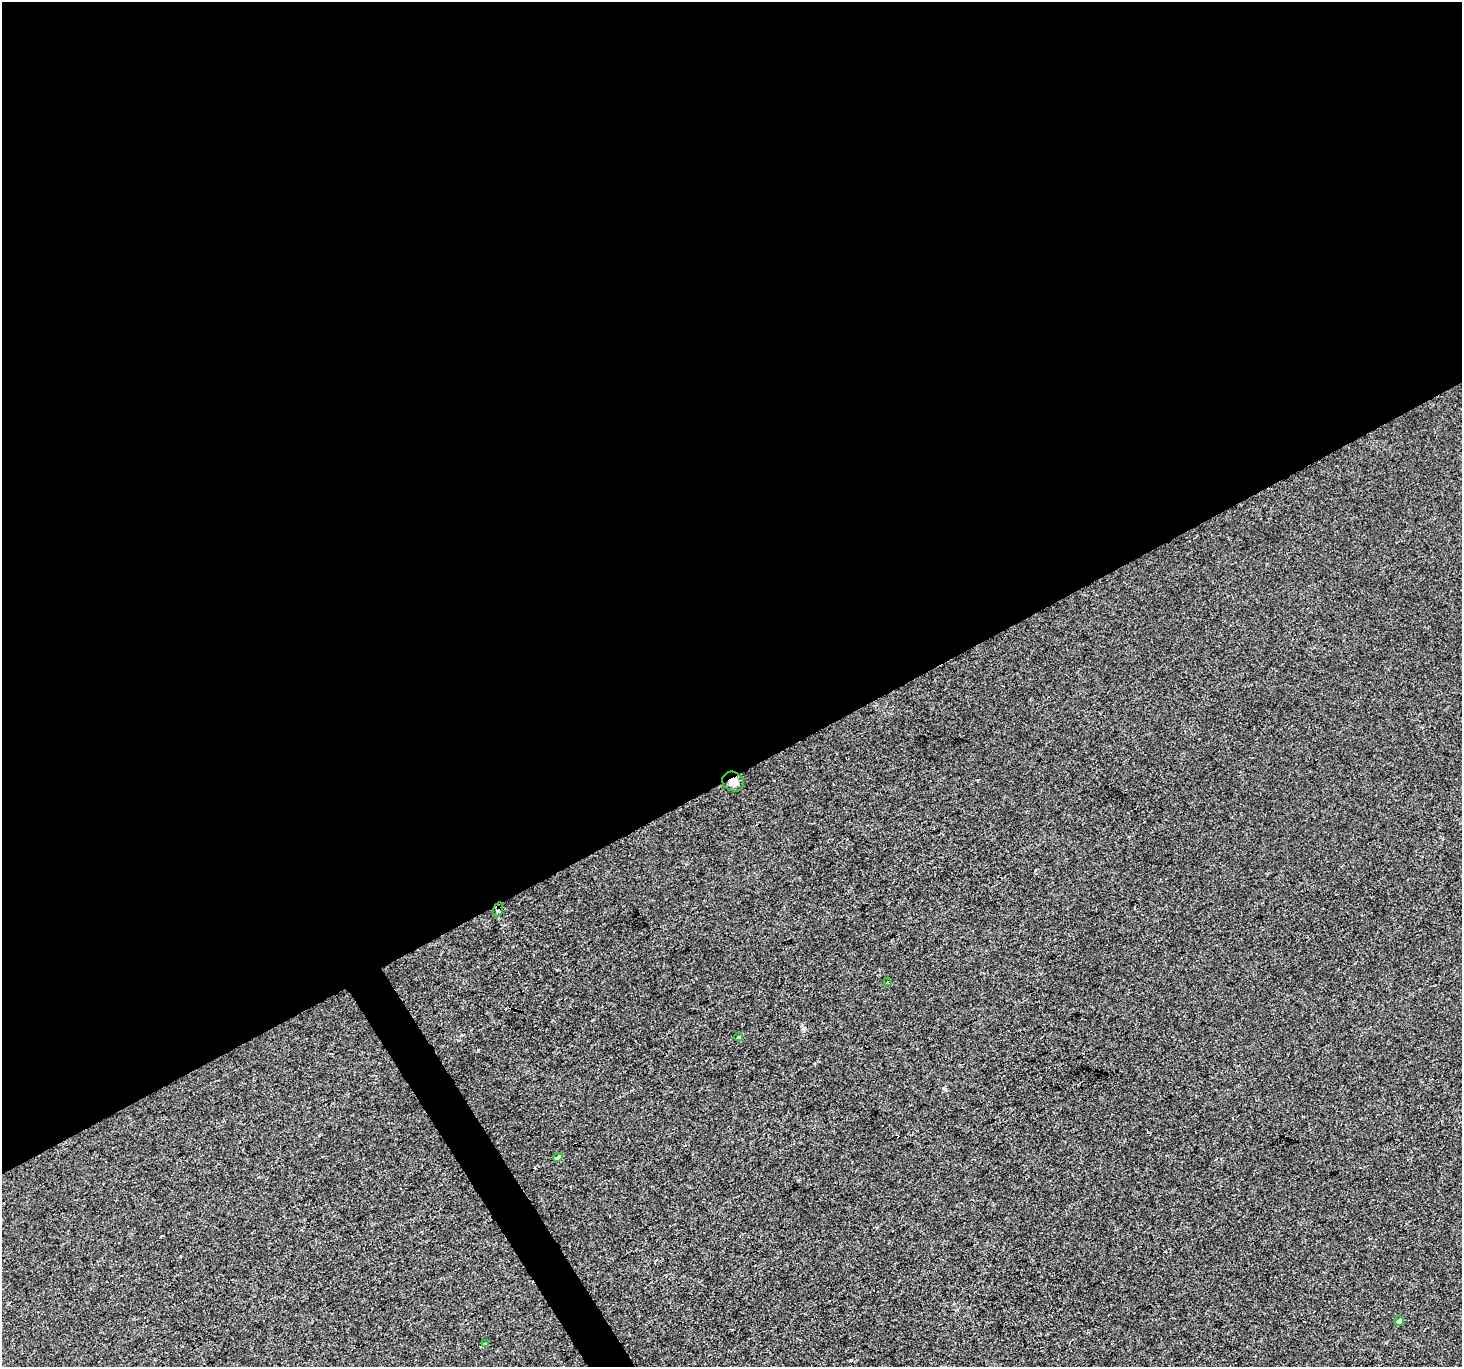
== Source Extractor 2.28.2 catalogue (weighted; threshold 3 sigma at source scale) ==
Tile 2 of 4 x 4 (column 2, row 1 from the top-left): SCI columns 1461-2920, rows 4205-5569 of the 5842 x 5741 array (HDU 1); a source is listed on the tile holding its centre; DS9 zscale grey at full resolution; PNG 1464 x 1369 px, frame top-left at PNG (2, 2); each listed source drawn as its Kron ellipse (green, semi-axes under 4 px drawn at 4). Shown black and unused: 58% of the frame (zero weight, under 2 of 3 exposures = <1% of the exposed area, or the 3 px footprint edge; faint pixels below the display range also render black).
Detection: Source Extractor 2.28.2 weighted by HDU 2 'WHT'; one run over the whole footprint, this tile lists its part. Background 0.00199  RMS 0.0047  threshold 0.0214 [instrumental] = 3 sigma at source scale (4.5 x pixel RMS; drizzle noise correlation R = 1.50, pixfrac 1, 0.0396/0.0396 arcsec/px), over >= 5 px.
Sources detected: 10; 3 cosmic-ray / hot-pixel residue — neither listed nor drawn; the other 7 listed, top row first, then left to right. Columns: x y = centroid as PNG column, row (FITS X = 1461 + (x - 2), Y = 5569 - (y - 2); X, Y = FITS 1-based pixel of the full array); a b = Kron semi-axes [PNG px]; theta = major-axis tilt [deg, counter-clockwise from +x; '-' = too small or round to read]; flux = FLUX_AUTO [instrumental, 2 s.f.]
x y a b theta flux
733 781 11 9 -27 3.4
498 910 7 5 74 3
887 982 2 2 - 0.59
739 1037 4 3 - 0.93
558 1157 5 4 - 1.6
1399 1321 4 4 - 1.7
486 1344 4 3 - 0.57
Overlapping masked pixels (flux is a lower limit): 2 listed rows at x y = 733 781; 498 910